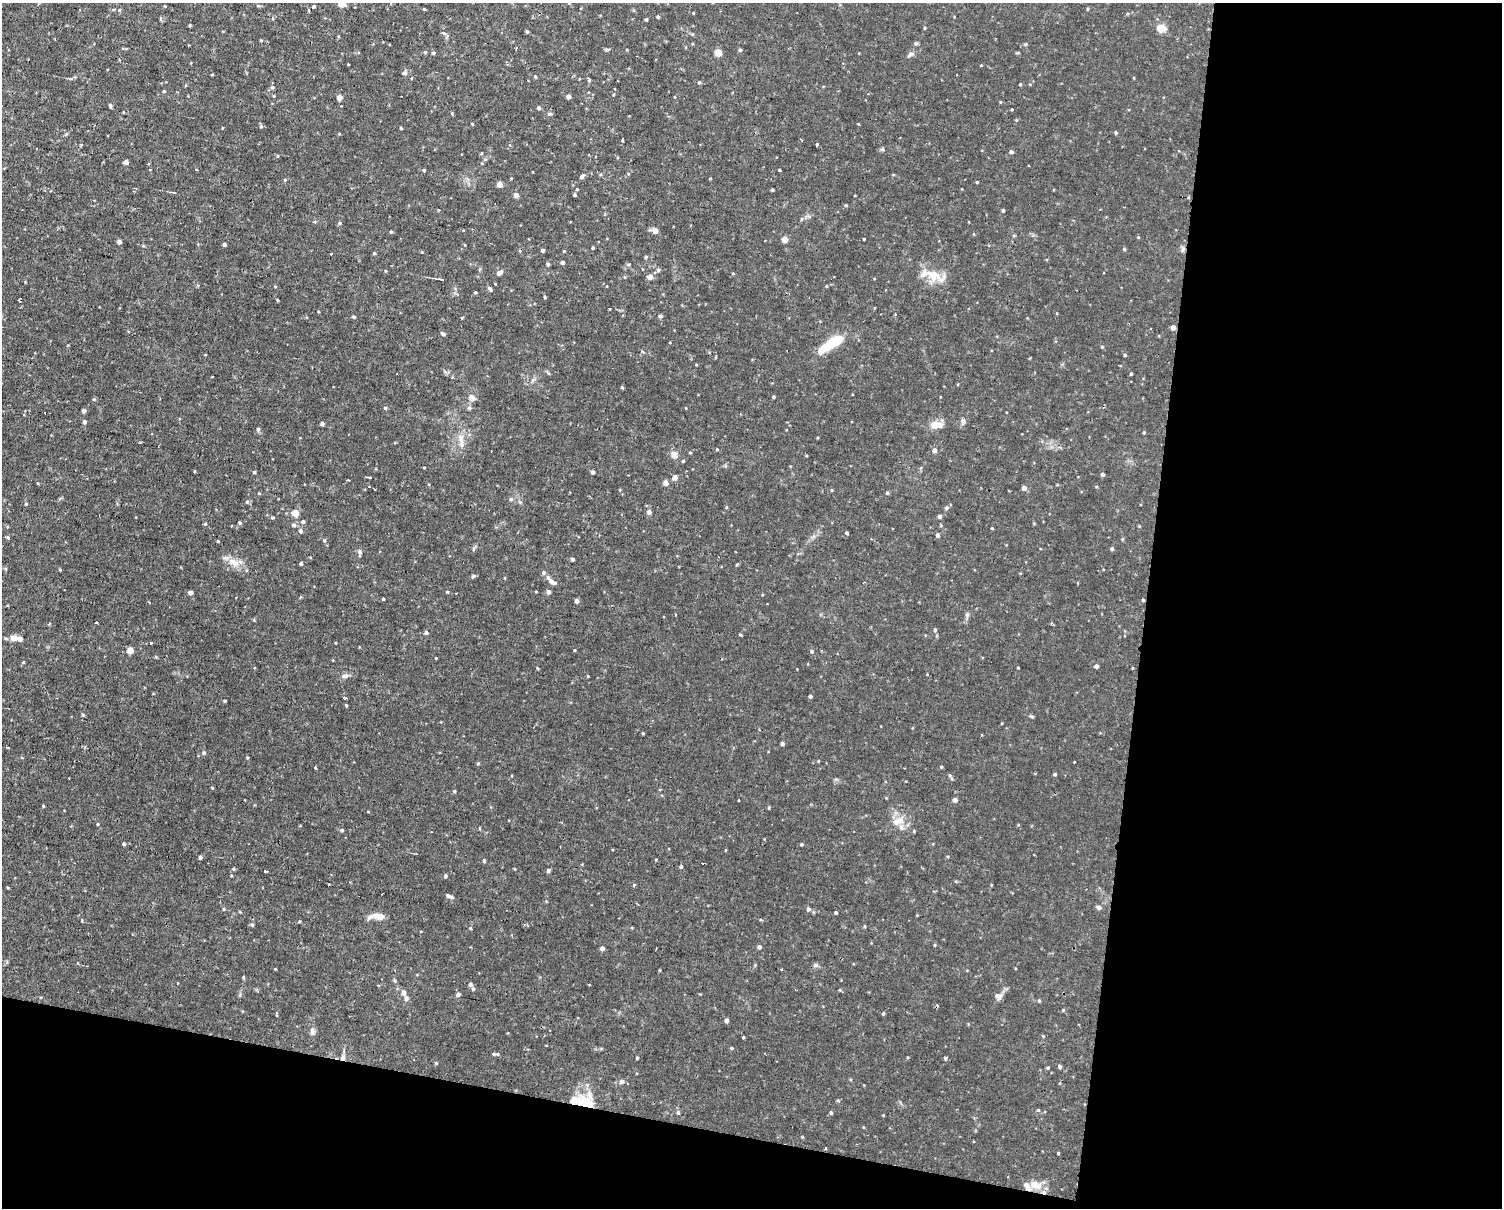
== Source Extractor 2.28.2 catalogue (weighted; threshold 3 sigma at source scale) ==
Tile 12 of 3 x 4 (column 3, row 4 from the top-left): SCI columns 3140-4639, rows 182-1387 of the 4978 x 5004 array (HDU 1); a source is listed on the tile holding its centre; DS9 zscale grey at full resolution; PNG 1504 x 1210 px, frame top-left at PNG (2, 3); no overlay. Shown black and unused: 30% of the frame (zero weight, under 2 of 3 exposures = <1% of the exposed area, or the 3 px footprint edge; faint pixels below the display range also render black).
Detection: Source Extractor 2.28.2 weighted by HDU 2 'WHT'; one run over the whole footprint, this tile lists its part. Background 0.0153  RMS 0.0031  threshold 0.0141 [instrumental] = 3 sigma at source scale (4.5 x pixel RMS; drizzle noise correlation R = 1.50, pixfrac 1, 0.05/0.05 arcsec/px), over >= 5 px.
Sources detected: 290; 9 cosmic-ray / hot-pixel residue — not listed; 10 inside a brighter listed object's ellipse — not listed separately; the other 271 listed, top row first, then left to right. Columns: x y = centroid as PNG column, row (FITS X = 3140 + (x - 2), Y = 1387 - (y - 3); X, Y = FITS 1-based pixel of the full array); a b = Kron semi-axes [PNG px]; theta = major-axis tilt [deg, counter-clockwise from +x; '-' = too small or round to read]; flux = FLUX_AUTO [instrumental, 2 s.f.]
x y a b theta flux
342 3 4 4 - 7.3
165 6 4 2 - 0.22
258 6 6 3 -19 0.34
314 6 3 3 - 0.48
424 9 3 3 - 0.27
1087 9 4 3 - 0.3
119 10 5 4 - 0.42
308 10 4 2 - 0.36
658 17 3 3 - 0.47
646 19 3 3 - 0.4
925 28 4 3 - 0.31
1161 28 10 9 - 2.7
527 32 4 4 - 0.4
443 33 7 4 -20 0.63
1026 44 5 4 - 0.42
516 48 3 2 - 0.35
606 50 4 4 - 0.56
740 50 4 4 - 0.49
425 52 4 4 - 0.35
718 52 4 4 - 6.6
433 53 5 4 - 0.37
910 54 10 5 26 0.85
404 73 7 4 9 0.6
212 75 4 2 - 0.25
535 77 4 3 - 0.37
412 78 4 2 - 0.26
699 82 4 3 - 0.32
1020 84 3 3 - 0.3
272 87 5 5 - 0.57
164 91 4 3 - 0.33
614 94 4 2 - 0.24
568 96 4 4 - 1.6
339 97 4 4 - 2.5
675 97 3 3 - 0.39
110 105 6 3 -64 0.45
539 108 4 4 - 0.72
1012 109 3 3 - 0.25
124 112 2 2 - 0.4
452 113 4 3 - 0.35
550 114 6 4 3 0.58
858 124 3 2 - 0.32
261 126 5 4 - 0.48
401 128 3 3 - 0.29
1116 133 4 4 - 0.41
66 134 5 4 - 0.4
622 140 4 2 - 0.43
817 144 3 3 - 2
882 149 5 5 - 0.42
1011 152 4 4 - 0.9
126 162 4 4 - 1.6
482 163 4 3 - 0.36
196 170 4 3 - 0.86
424 170 4 3 - 0.41
779 170 3 3 - 0.66
628 173 4 3 - 0.24
582 176 6 4 49 0.8
710 178 4 2 - 0.2
285 180 4 4 - 0.4
977 182 3 3 - 0.29
499 184 4 4 - 2.8
577 189 4 3 - 0.29
772 190 3 3 - 0.53
516 195 4 4 - 2.1
575 195 4 3 - 0.41
846 205 4 3 - 0.34
438 210 3 2 - 0.23
1003 210 4 3 - 0.49
340 223 5 4 - 0.47
655 231 5 5 - 2
391 232 4 3 - 0.36
1014 235 5 3 - 0.3
1138 237 4 3 - 0.26
785 239 7 6 - 1.4
864 239 3 3 - 0.41
119 242 4 3 - 1
224 244 4 4 - 0.69
593 248 3 2 - 0.34
1124 249 4 4 - 0.39
1183 249 7 4 72 0.59
542 250 3 3 - 0.62
564 250 3 3 - 0.71
331 253 3 3 - 1
374 253 4 4 - 0.35
646 257 4 3 - 0.43
563 262 4 3 - 0.73
548 264 3 3 - 0.59
658 270 5 5 - 0.58
499 273 7 5 35 1.2
733 273 4 3 - 0.27
934 274 35 10 -28 5.3
624 277 5 3 - 0.24
650 277 4 4 - 2.5
440 279 7 2 -5 0.39
495 284 3 2 - 0.61
826 286 4 3 - 0.23
490 289 5 3 - 1.2
475 292 4 3 - 0.33
545 297 3 3 - 0.35
19 300 4 3 - 0.28
277 300 4 3 - 0.29
610 308 3 3 - 0.71
895 315 3 2 - 0.61
660 316 4 4 - 0.69
354 317 5 4 - 0.33
462 318 3 3 - 0.32
1173 327 4 4 - 1.7
1151 329 2 2 - 0.28
443 334 6 4 -31 0.63
831 344 31 9 34 10
1102 347 4 3 - 0.33
643 352 4 3 - 0.58
709 352 4 3 - 0.3
1125 355 3 3 - 0.39
1131 374 3 2 - 0.37
774 397 3 3 - 0.41
471 398 9 7 -34 1.6
94 399 5 4 - 0.34
385 408 4 4 - 0.41
84 411 4 4 - 1.2
963 421 8 6 -82 0.95
84 422 5 4 - 0.74
322 423 4 4 - 0.82
934 425 10 8 24 3.5
258 429 5 4 - 0.58
1144 432 4 3 - 0.32
460 439 16 6 -71 2.1
717 449 5 3 - 0.27
934 450 5 4 - 1.5
690 453 4 3 - 0.25
674 454 10 8 -57 1.4
683 461 4 3 - 0.33
424 467 4 2 - 0.2
194 471 4 3 - 0.24
254 472 3 3 - 0.43
593 472 4 3 - 0.92
1102 474 4 3 - 0.8
675 477 4 4 - 2
370 478 4 3 - 0.54
348 480 2 2 - 0.23
666 483 4 4 - 2
1024 488 4 4 - 1.5
832 490 5 3 - 0.27
259 493 5 3 - 0.25
887 493 4 4 - 0.46
511 499 6 5 - 0.55
247 501 5 4 - 0.5
26 504 4 4 - 0.33
946 508 5 5 - 0.7
649 512 7 6 - 0.86
295 513 5 5 - 5
939 516 4 4 - 1.1
272 518 4 4 - 0.41
303 522 4 4 - 0.67
239 523 4 4 - 0.43
205 524 5 3 - 0.27
293 525 5 5 - 0.75
992 528 3 3 - 0.28
300 531 5 5 - 0.79
847 533 4 3 - 0.5
938 535 4 4 - 0.96
8 538 3 3 - 0.84
1122 539 5 3 - 0.32
324 540 4 4 - 0.39
218 541 3 3 - 0.3
1112 549 5 4 - 0.49
359 552 7 5 -60 0.72
572 559 3 3 - 0.75
233 562 17 9 -29 3.1
301 563 4 3 - 0.66
60 570 4 4 - 0.25
544 572 6 5 - 0.72
473 576 5 5 - 0.46
552 581 10 5 -30 1.9
190 592 4 4 - 1.5
447 592 4 3 - 0.37
548 592 5 4 - 0.96
383 599 3 3 - 0.4
1143 600 4 3 - 0.33
577 601 4 4 - 1
675 615 3 2 - 0.3
967 615 5 5 - 0.54
96 623 3 3 - 0.79
935 630 5 4 - 0.42
426 632 5 4 - 0.56
14 638 12 8 2 1.8
151 643 3 3 - 0.53
130 650 5 4 - 4.8
812 651 6 3 -89 0.45
436 658 3 2 - 0.22
1096 666 4 4 - 0.87
1018 667 3 2 - 0.23
927 674 3 3 - 0.73
345 676 10 6 8 0.96
588 676 3 3 - 0.25
810 696 4 3 - 0.53
345 698 4 3 - 2
225 701 3 2 - 0.32
83 715 4 4 - 0.35
643 733 3 3 - 0.26
782 744 4 3 - 0.86
8 748 3 3 - 0.97
204 753 5 4 - 0.56
247 757 3 3 - 0.3
1074 762 3 2 - 0.23
478 763 4 4 - 0.36
941 767 4 4 - 0.31
315 768 3 2 - 0.4
1055 774 4 3 - 0.46
950 775 6 5 - 0.54
212 787 4 3 - 0.25
454 791 4 4 - 0.36
955 800 4 4 - 1.6
43 806 4 3 - 0.26
769 807 5 3 - 0.3
900 820 12 9 29 2.9
98 824 5 3 - 0.23
342 830 4 4 - 0.5
914 831 5 3 - 0.27
124 844 4 4 - 0.49
801 844 4 4 - 0.4
1034 854 3 2 - 0.43
200 857 4 3 - 0.76
656 859 4 2 - 0.23
484 861 4 3 - 0.45
681 867 4 3 - 0.84
265 871 4 3 - 0.85
548 871 4 4 - 0.76
445 876 5 4 - 0.4
634 884 3 3 - 0.84
449 896 10 4 -22 0.8
1099 907 7 5 -30 0.76
224 909 5 3 - 0.31
808 909 6 5 - 0.68
836 912 3 3 - 0.41
379 916 15 7 -9 2.6
299 922 4 3 - 0.27
252 925 6 3 -19 0.38
470 928 4 4 - 0.32
935 945 5 3 - 0.28
759 947 4 4 - 0.9
602 948 4 4 - 1.2
815 965 6 6 - 0.58
782 969 2 2 - 0.41
659 970 4 3 - 0.26
470 984 4 4 - 1
473 989 5 4 - 0.44
403 993 8 6 -70 1.2
458 994 4 4 - 0.92
998 996 9 6 -27 1.2
1039 1000 4 4 - 0.38
1063 1010 4 4 - 0.26
883 1014 4 3 - 0.38
726 1020 4 4 - 1.3
312 1031 9 5 89 0.92
1043 1036 3 3 - 0.27
743 1037 3 3 - 0.29
732 1048 4 4 - 0.3
494 1054 6 5 - 0.57
343 1058 7 7 - 1.1
637 1058 3 3 - 0.41
945 1058 4 4 - 0.51
436 1063 4 4 - 0.28
1060 1067 4 4 - 0.81
1048 1068 4 4 - 0.41
621 1081 6 5 - 0.81
586 1103 23 13 -17 7.1
678 1113 5 4 - 0.41
831 1113 4 3 - 1.3
883 1115 3 3 - 0.27
1058 1153 3 3 - 0.37
1035 1185 18 10 -27 3.6
Overlapping masked pixels (flux is a lower limit): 3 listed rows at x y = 1143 600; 343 1058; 586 1103
Isophote crosses this tile's border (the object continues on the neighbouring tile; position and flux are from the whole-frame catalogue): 1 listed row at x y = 342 3
Unlisted compact peaks at least as high as the median listed source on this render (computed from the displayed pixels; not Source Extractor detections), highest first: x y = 1038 1110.